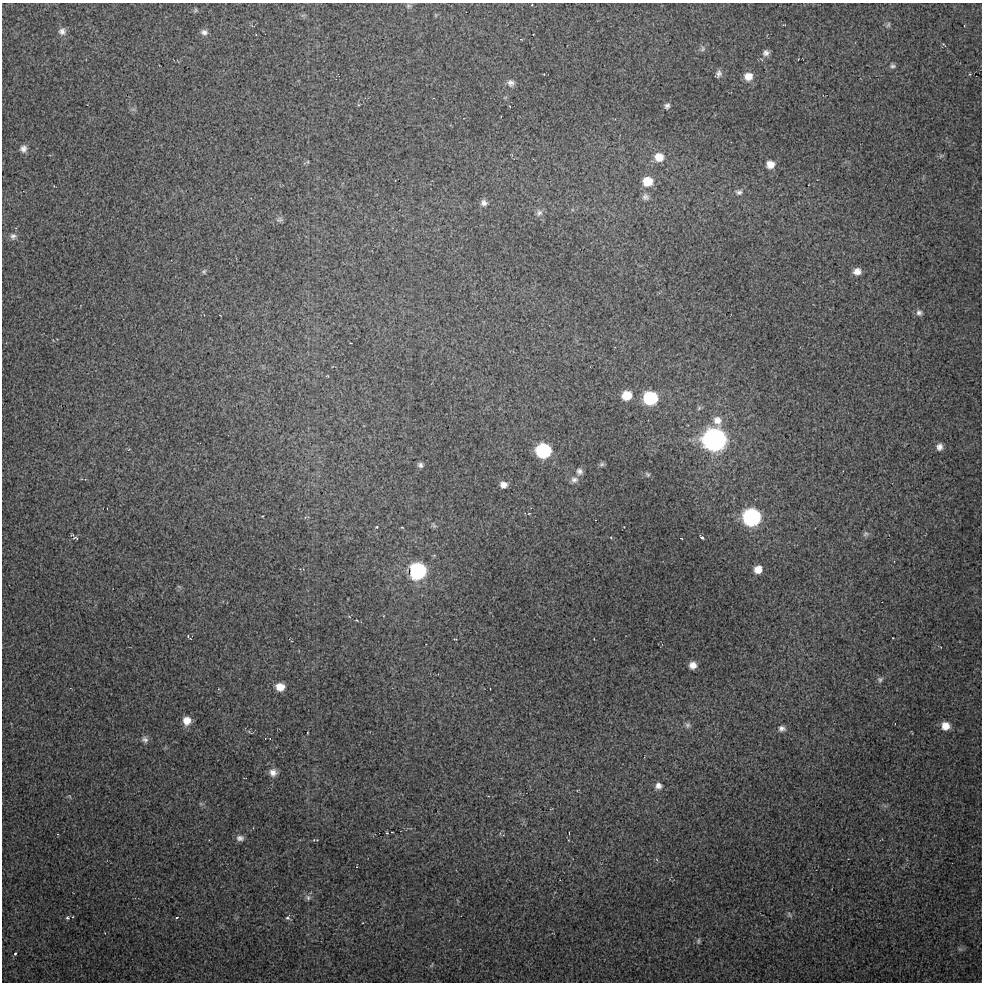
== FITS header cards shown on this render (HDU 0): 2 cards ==
NAXIS1  =                  980 / Axis length
NAXIS2  =                  980 / Axis length

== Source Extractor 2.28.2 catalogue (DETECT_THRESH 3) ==
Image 980 x 980 px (HDU 0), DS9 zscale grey, 1 PNG px = 1 image px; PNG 984 x 984 px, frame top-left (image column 1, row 980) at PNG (2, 3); no overlay
Background 25.7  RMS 1.4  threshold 4.17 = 3 sigma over >= 5 px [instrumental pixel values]
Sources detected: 81; all 81 listed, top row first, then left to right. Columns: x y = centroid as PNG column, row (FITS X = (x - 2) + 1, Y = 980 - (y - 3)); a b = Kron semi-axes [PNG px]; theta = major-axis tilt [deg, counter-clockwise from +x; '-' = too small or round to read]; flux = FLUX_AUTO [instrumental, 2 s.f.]
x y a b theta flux
408 6 7 6 - 190
195 10 7 5 57 140
436 15 6 3 -71 96
783 25 4 3 - 69
888 25 8 5 71 180
62 31 10 10 - 500
204 32 9 7 -11 390
521 39 4 3 - 58
943 44 7 3 -45 120
703 49 8 6 57 270
766 53 8 8 - 410
892 66 7 6 - 230
719 74 10 7 77 350
970 74 4 3 - 68
748 76 10 9 - 1000
511 83 10 9 - 450
667 106 7 6 - 260
133 109 7 4 -18 180
23 149 9 9 - 460
941 156 7 5 31 170
659 157 10 10 - 1300
770 164 10 9 - 850
648 181 10 9 - 1900
739 192 11 8 2 410
645 197 9 9 - 400
484 203 8 8 - 420
539 213 10 9 - 390
279 220 10 6 10 280
13 236 9 9 - 410
857 271 7 6 - 660
204 272 7 6 - 170
919 313 8 8 - 340
627 395 9 9 - 1700
650 398 9 9 - 8400
699 408 7 4 46 160
714 439 11 11 - 79000
939 447 8 7 - 480
543 451 9 9 - 12000
602 464 8 6 16 180
420 465 6 5 - 270
579 471 8 7 - 370
648 474 8 6 -50 190
574 480 10 9 - 430
503 485 6 6 - 500
529 513 4 2 - 63
262 516 3 2 - 91
751 517 10 9 - 26000
434 525 9 5 -57 190
377 527 4 3 - 95
402 527 3 3 - 75
624 527 2 2 - 45
866 534 8 7 - 260
611 537 3 3 - 81
702 537 4 3 - 180
75 538 8 4 -4 160
681 538 3 2 - 77
434 555 4 4 - 110
758 569 8 7 - 950
417 571 10 9 - 21000
356 620 3 2 - 61
455 639 3 2 - 84
693 665 7 7 - 700
880 680 8 7 - 230
280 687 9 8 - 1100
187 721 9 9 - 980
688 725 8 7 - 280
945 726 8 8 - 980
782 728 8 7 - 360
145 739 9 7 -43 360
273 773 10 9 - 610
658 786 8 8 - 460
387 833 4 4 - 96
57 834 4 3 - 71
240 838 9 7 -1 390
308 897 8 7 - 290
789 915 9 5 -54 210
176 917 4 3 - 140
67 918 5 4 - 160
288 918 6 6 - 230
698 941 8 4 77 170
15 954 3 2 - 180